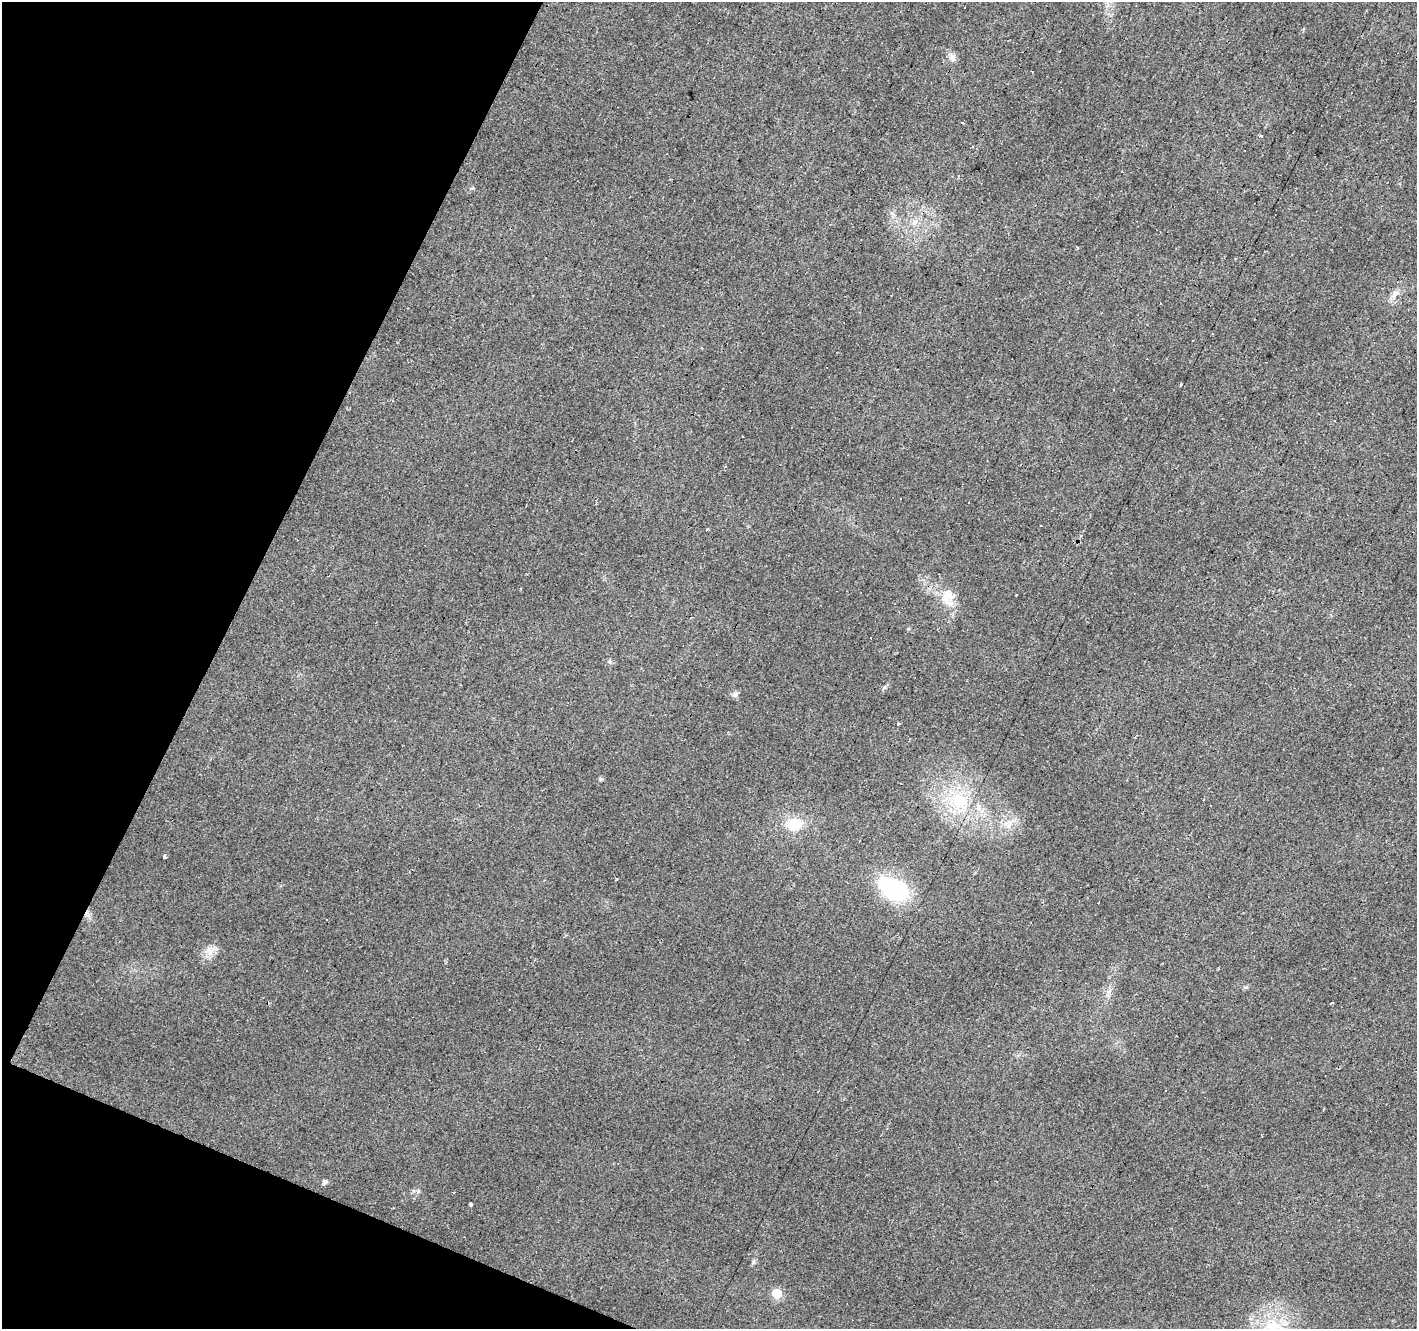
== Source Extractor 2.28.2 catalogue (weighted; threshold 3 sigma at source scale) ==
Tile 9 of 4 x 4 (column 1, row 3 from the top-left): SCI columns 5-1419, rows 1595-2921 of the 5663 x 5777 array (HDU 1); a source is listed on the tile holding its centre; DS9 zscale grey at full resolution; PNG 1419 x 1331 px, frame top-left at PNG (2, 2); no overlay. Shown black and unused: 20% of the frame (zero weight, under 2 of 3 exposures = <1% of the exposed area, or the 3 px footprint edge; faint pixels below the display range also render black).
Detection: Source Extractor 2.28.2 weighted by HDU 2 'WHT'; one run over the whole footprint, this tile lists its part. Background 0.0202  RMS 0.0061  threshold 0.0272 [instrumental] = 3 sigma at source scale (4.5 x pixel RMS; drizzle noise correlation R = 1.50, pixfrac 1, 0.0396/0.0396 arcsec/px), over >= 5 px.
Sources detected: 44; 11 cosmic-ray / hot-pixel residue — not listed; the other 33 listed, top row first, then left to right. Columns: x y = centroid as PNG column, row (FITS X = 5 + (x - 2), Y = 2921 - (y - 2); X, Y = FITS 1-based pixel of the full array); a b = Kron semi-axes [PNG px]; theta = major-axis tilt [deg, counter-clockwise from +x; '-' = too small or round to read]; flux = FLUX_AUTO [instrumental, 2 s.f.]
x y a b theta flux
964 7 3 2 - 0.47
952 57 10 8 -75 2.8
1032 72 3 3 - 1.7
962 123 3 2 - 1.2
1261 136 4 3 - 1.1
915 222 7 5 -89 1.8
1077 247 3 2 - 0.79
1395 294 13 7 55 3.4
1213 334 3 2 - 0.39
1180 384 4 3 - 2.7
742 436 2 2 - 0.52
901 498 3 3 - 2.2
947 597 25 14 -84 12
885 687 7 4 70 0.96
735 694 8 6 3 1.9
897 724 3 3 - 1.6
601 779 6 4 -2 1.1
959 800 26 21 -28 27
1210 805 3 2 - 0.72
794 825 19 14 11 16
164 857 4 3 - 4.4
616 879 3 3 - 1.1
895 890 36 20 -29 48
210 952 15 7 -68 4.2
1246 987 6 4 17 0.9
1332 1003 3 2 - 1.3
509 1010 3 3 - 1.6
325 1182 5 5 - 2
453 1192 3 3 - 0.86
471 1204 4 3 - 2.2
753 1262 6 5 - 1.1
777 1293 6 6 - 27
1272 1326 22 17 4 21
Isophote crosses this tile's border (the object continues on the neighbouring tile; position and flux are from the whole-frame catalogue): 1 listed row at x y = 1272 1326
Unlisted compact peaks at least as high as the median listed source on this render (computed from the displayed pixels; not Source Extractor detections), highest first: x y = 418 1191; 610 662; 472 188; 908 629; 1016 595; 892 213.